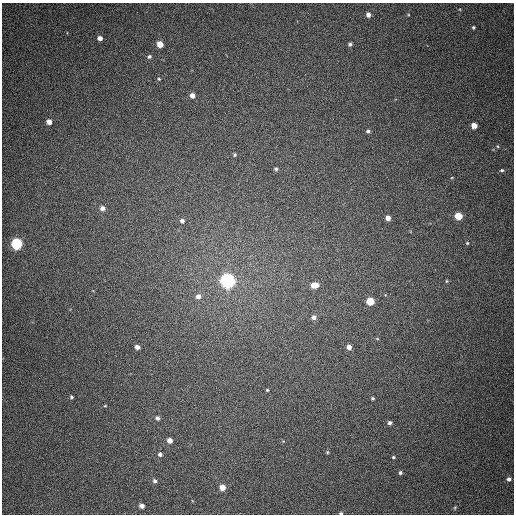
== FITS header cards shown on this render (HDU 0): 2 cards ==
NAXIS1  =                  512
NAXIS2  =                  512

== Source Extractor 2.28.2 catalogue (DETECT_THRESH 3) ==
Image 512 x 512 px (HDU 0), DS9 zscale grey, 1 PNG px = 1 image px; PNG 516 x 516 px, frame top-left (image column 1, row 512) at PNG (2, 3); no overlay
Background 398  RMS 10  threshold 30.4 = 3 sigma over >= 5 px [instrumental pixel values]
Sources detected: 49; all 49 listed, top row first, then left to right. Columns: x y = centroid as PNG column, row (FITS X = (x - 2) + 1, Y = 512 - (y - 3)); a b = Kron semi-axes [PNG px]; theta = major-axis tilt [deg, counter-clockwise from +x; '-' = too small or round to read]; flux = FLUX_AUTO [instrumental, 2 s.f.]
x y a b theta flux
368 15 5 4 - 3100
473 27 4 4 - 1100
100 38 4 4 - 3200
160 44 5 5 - 9100
350 44 4 4 - 1400
149 56 5 5 - 1500
159 79 4 4 - 790
192 95 5 5 - 4500
49 122 5 4 - 4400
474 126 5 5 - 6500
368 131 5 4 - 1500
497 146 5 3 - 740
235 155 5 5 - 950
276 169 5 4 - 1200
502 170 5 5 - 1300
452 177 4 3 - 470
102 208 6 5 - 3500
458 216 5 5 - 14000
388 218 4 4 - 4000
182 221 5 5 - 2400
467 243 4 4 - 750
17 244 6 5 - 78000
228 281 6 6 - 220000
446 281 5 3 - 650
315 285 8 5 9 8600
198 296 6 6 - 3100
370 301 5 5 - 15000
314 317 6 5 - 2700
377 339 5 3 - 620
137 347 5 4 - 3200
349 347 5 4 - 3900
267 390 3 3 - 690
71 397 3 3 - 1100
372 398 4 4 - 1100
105 406 5 3 - 600
158 418 5 4 - 2100
390 423 5 4 - 1800
170 440 5 5 - 4600
283 441 4 4 - 570
327 452 5 4 - 820
160 454 5 5 - 1800
393 457 4 3 - 880
400 473 5 4 - 1200
509 479 5 4 - 1900
155 481 6 5 - 1900
222 487 5 5 - 6700
142 506 5 4 - 3200
455 508 6 3 70 700
341 513 5 4 - 1200
At the frame edge (FLAGS 8, measured only in part): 1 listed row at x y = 341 513